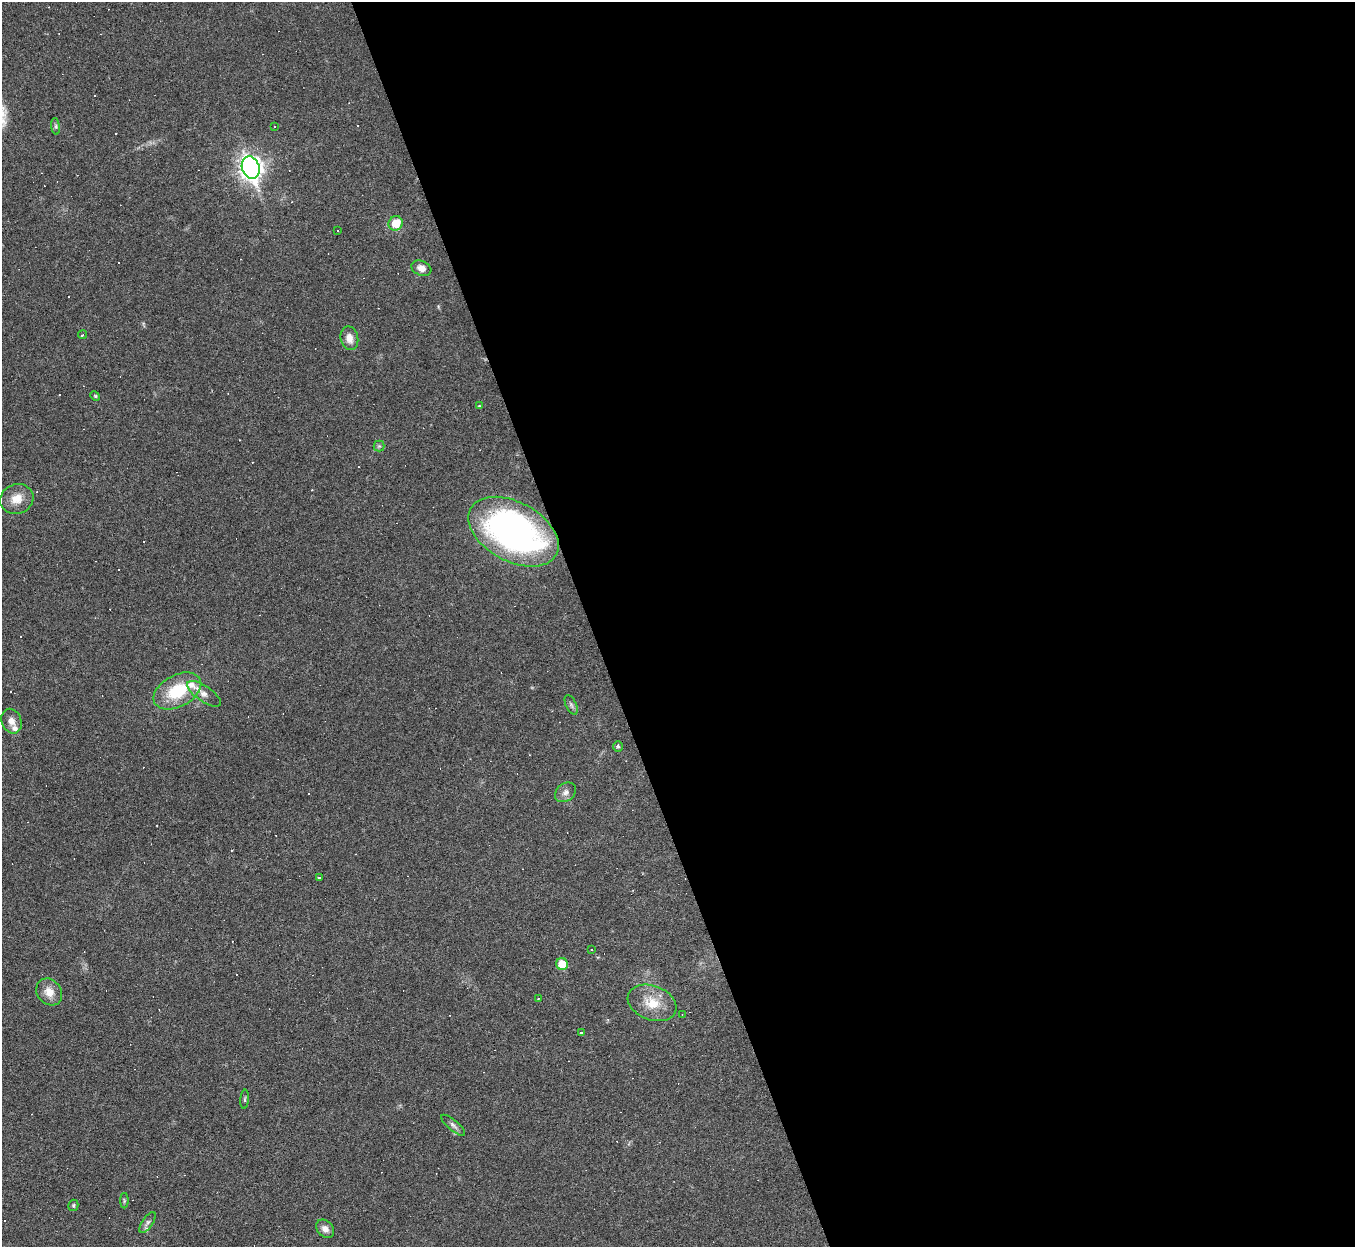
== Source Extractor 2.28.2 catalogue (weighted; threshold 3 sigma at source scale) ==
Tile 8 of 4 x 4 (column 4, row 2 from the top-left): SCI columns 4061-5413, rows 2768-4012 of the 5469 x 5422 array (HDU 1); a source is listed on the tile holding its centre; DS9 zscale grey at full resolution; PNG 1357 x 1249 px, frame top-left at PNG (2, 2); each listed source drawn as its Kron ellipse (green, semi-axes under 4 px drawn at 4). Shown black and unused: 57% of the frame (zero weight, under 3 of 6 exposures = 3% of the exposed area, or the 3 px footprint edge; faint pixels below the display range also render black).
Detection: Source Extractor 2.28.2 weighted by HDU 2 'WHT'; one run over the whole footprint, this tile lists its part. Background 0.0393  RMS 0.0024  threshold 0.00979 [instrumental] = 3 sigma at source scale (4.09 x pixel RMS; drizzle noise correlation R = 1.36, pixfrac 0.8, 0.05/0.05 arcsec/px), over >= 5 px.
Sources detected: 67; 32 cosmic-ray / hot-pixel residue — neither listed nor drawn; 2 inside a brighter listed object's ellipse — not listed separately; the other 33 listed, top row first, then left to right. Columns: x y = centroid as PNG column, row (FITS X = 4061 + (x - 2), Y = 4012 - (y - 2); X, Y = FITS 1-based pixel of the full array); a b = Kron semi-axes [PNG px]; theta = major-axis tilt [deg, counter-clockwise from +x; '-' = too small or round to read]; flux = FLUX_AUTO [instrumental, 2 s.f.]
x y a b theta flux
56 126 8 4 -82 0.47
275 126 2 2 - 0.19
251 168 11 8 -72 140
396 223 7 7 - 4.5
338 230 3 2 - 0.21
421 268 10 7 -22 1.4
83 335 4 3 - 0.35
349 338 12 8 -77 1.8
95 396 5 4 - 0.28
479 406 3 3 - 0.3
379 446 5 5 - 0.36
17 499 17 15 19 3.2
513 532 49 29 -29 81
177 691 26 16 28 10
204 694 20 7 -34 1.6
571 705 10 5 -66 0.55
11 721 13 10 -67 1.6
618 746 5 5 - 0.4
565 792 11 8 38 1.1
319 878 3 3 - 2.9
591 949 2 2 - 0.15
562 964 6 5 - 4.4
49 992 14 12 -51 2.5
538 999 3 2 - 0.12
652 1003 25 17 -21 5.2
682 1014 3 2 - 0.16
581 1033 3 3 - 3.4
245 1099 10 4 86 0.37
453 1125 15 5 -41 0.78
124 1201 7 4 90 0.3
73 1205 6 5 - 0.36
148 1222 12 5 56 0.82
325 1229 10 7 -46 1.2
Overlapping masked pixels (flux is a lower limit): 1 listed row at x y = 513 532